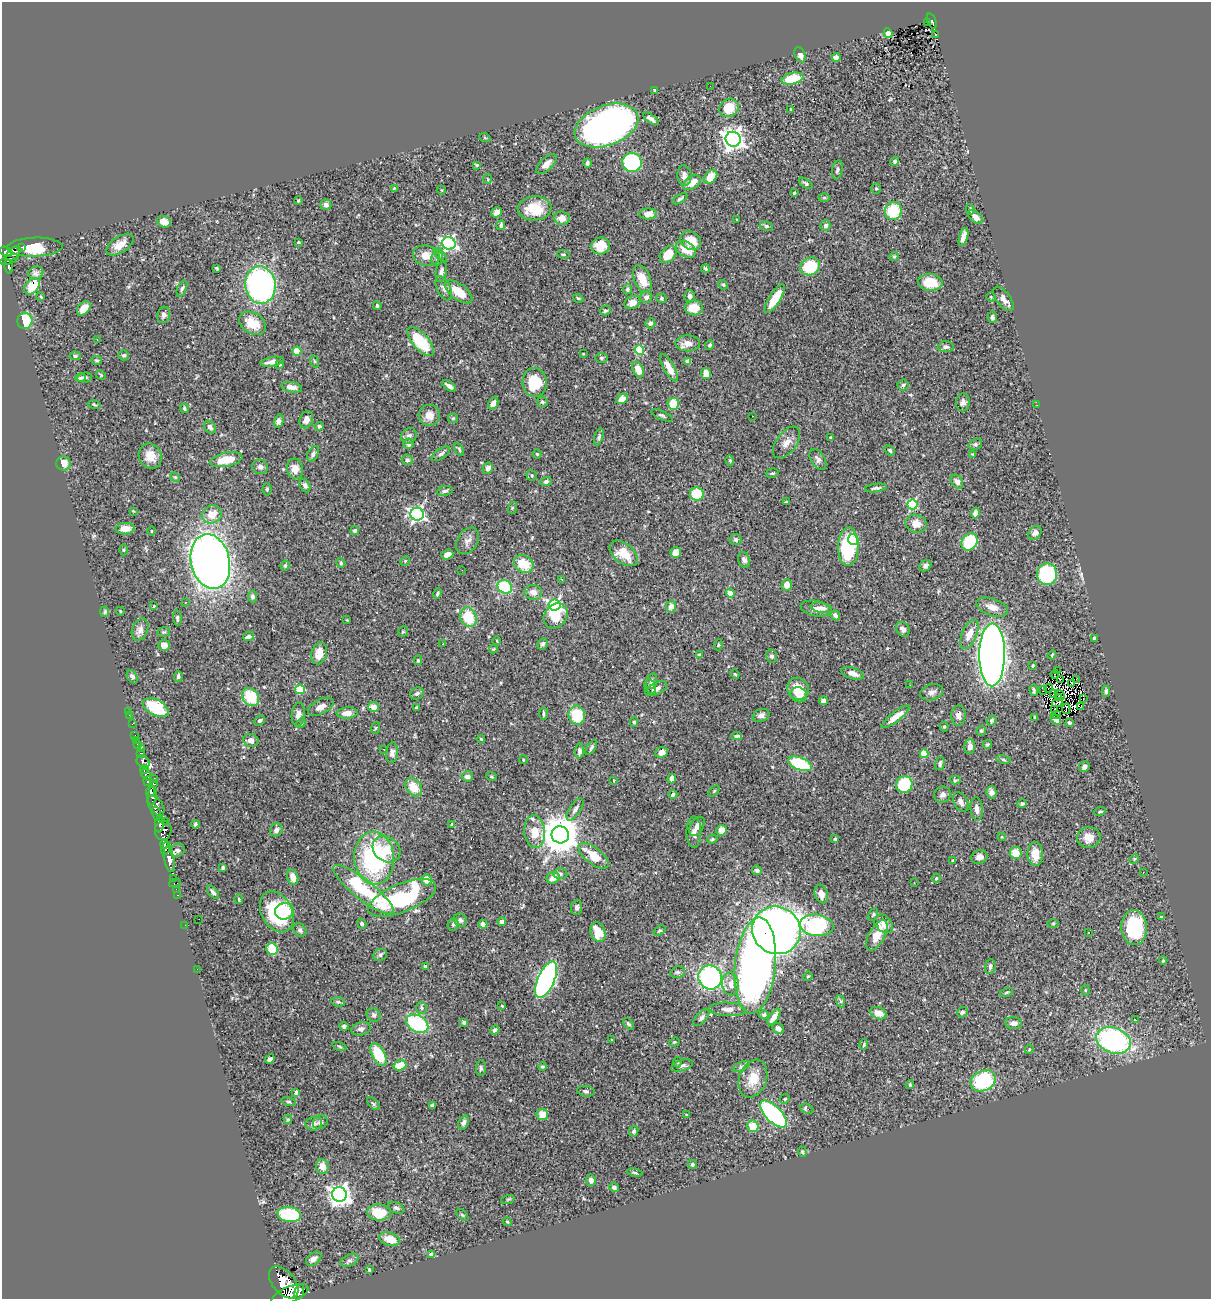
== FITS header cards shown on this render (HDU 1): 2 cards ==
NAXIS1  =                 1209
NAXIS2  =                 1297

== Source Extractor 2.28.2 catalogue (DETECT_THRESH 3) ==
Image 1209 x 1297 px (HDU 1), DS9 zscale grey, 1 PNG px = 1 image px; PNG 1213 x 1301 px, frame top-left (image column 1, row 1297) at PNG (2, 2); each listed source drawn as its Kron ellipse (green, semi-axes under 4 px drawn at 4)
Background 0.553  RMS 0.025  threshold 0.0735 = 3 sigma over >= 5 px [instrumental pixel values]
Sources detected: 503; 1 with non-positive FLUX_AUTO (blend fragments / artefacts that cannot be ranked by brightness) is neither listed nor drawn; of the other 502, the 500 brightest by FLUX_AUTO listed and drawn (2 fainter detections omitted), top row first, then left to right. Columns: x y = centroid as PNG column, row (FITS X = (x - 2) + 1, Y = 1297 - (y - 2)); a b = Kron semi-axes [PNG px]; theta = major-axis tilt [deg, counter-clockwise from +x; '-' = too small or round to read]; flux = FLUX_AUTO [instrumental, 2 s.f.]
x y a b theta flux
932 21 8 4 -70 100
927 22 4 3 - 19
888 33 5 4 - 9.6
936 35 2 2 - 1
800 55 8 5 -66 8.2
836 57 4 4 - 7.8
792 79 11 5 12 52
710 86 2 2 - 0.71
655 91 4 3 - 3.5
729 108 10 9 - 37
790 109 3 2 - 1.1
651 119 9 4 -35 6
606 126 33 20 21 850
485 138 6 3 -19 1.4
733 139 8 7 - 1100
895 161 5 4 - 4.1
632 162 9 9 - 190
587 163 5 4 - 2.9
546 164 13 6 45 9.9
477 165 3 3 - 1.5
837 170 10 5 79 4.4
684 175 10 7 -87 8.8
711 177 8 5 53 24
488 179 5 3 - 1.5
692 183 10 6 33 21
806 183 8 4 -34 3.3
394 188 4 4 - 1.4
876 189 5 4 - 2
441 190 4 3 - 1.1
794 193 4 4 - 1.6
824 198 6 4 1 2.2
680 199 8 4 30 2.9
298 201 4 3 - 1.6
326 205 5 5 - 5
534 208 17 12 2 44
970 209 5 4 - 2.1
893 211 9 8 - 61
497 212 5 4 - 9.9
648 214 9 5 2 8
975 217 9 5 -42 11
562 218 8 6 -4 13
737 220 3 2 - 1.6
164 222 7 5 -26 11
501 225 4 3 - 3.4
766 226 7 4 -8 3.8
825 226 5 5 - 4
963 237 9 4 74 11
691 241 11 9 -31 28
298 242 3 2 - 1.3
449 243 7 6 - 370
120 245 15 8 33 16
601 246 9 8 - 27
22 247 4 3 - 19
35 247 28 9 2 53
686 249 11 7 -32 25
6 252 7 4 -22 390
13 254 8 5 45 360
563 254 6 4 -3 2.1
441 255 8 4 -51 3.5
668 255 10 7 47 31
426 256 13 10 -13 21
894 256 5 4 - 2
437 258 7 5 72 4.2
9 259 9 4 19 160
810 266 10 8 21 71
8 267 7 3 -80 160
217 268 4 3 - 1.8
705 269 4 2 - 2.1
441 272 10 5 78 6.3
36 273 8 6 23 6.9
642 279 14 8 -69 26
930 282 12 8 -3 40
260 285 19 15 -82 380
723 285 5 4 - 1.9
32 286 9 6 50 33
182 288 9 4 69 3.7
444 288 13 6 -66 7
627 289 5 4 - 3.6
458 292 16 8 -37 32
690 296 6 5 - 5.5
41 297 4 3 - 1.5
646 297 6 6 - 6
991 297 4 4 - 1.8
578 298 5 3 - 1.6
662 298 5 5 - 2.5
775 299 17 5 58 34
1003 299 14 7 -53 11
632 302 8 6 28 10
377 306 4 4 - 2.6
84 308 8 5 48 20
694 308 9 7 -2 24
605 310 5 5 - 2.6
164 315 8 6 76 5.7
992 317 6 4 -80 3.6
25 321 8 7 - 110
253 323 14 10 -30 30
650 323 5 5 - 3.4
97 340 3 2 - 1.4
421 342 18 8 -48 81
688 343 12 8 -1 11
710 345 5 3 - 2.2
946 347 8 5 5 4.3
639 350 5 4 - 80
297 351 4 4 - 44
583 354 3 2 - 1.3
124 355 5 5 - 3.7
75 356 5 4 - 3
601 358 6 5 - 2.6
96 360 5 4 - 2.3
314 361 6 4 -71 2.2
688 361 4 3 - 5.4
272 362 11 4 10 9.4
280 365 3 3 - 1.5
669 368 15 5 -62 17
638 369 8 5 -63 21
706 373 5 5 - 14
101 375 5 4 - 1.9
80 378 5 3 - 2.8
84 378 7 5 5 3.9
535 382 14 12 -86 60
903 385 5 5 - 2.6
449 386 8 3 -35 6.6
292 387 10 5 -11 7.7
622 399 6 5 - 15
542 402 5 5 - 3.1
963 402 9 7 83 6.3
493 403 7 4 68 8.7
673 404 6 5 - 40
94 405 7 3 -11 1.8
1037 405 2 2 - 2.7
184 408 5 3 - 2.4
429 415 10 10 - 17
662 415 11 4 -24 3.6
752 416 2 2 - 2.5
453 418 5 5 - 2.3
306 420 9 6 66 10
279 421 7 4 76 5.1
319 426 4 4 - 5.5
210 427 7 5 -50 6
409 436 8 7 - 5.8
599 437 9 4 73 2.9
830 437 3 2 - 1.7
787 442 18 10 54 15
409 444 5 5 - 5.9
975 444 7 5 21 3.2
459 449 7 4 -64 2.3
890 450 6 4 -47 3
313 454 8 5 61 4.4
441 454 10 5 33 4.3
537 454 4 4 - 1.9
973 454 4 3 - 1.4
150 456 13 11 -61 22
818 459 11 7 -59 6.2
226 460 16 7 11 34
407 460 5 5 - 4.2
730 460 5 4 - 2.3
63 463 7 7 - 15
260 467 8 7 - 5.6
488 468 6 5 - 8.8
295 469 10 8 -79 14
772 473 6 4 17 2.2
532 475 5 5 - 2.8
175 477 5 4 - 1.7
546 481 6 4 23 3.7
957 482 7 5 -55 7.9
305 486 7 5 -60 4.4
876 488 11 4 7 4.1
267 489 6 4 88 2.7
445 491 8 5 8 3.6
697 494 7 6 - 49
786 502 3 3 - 1.6
912 505 5 5 - 130
512 508 6 3 72 1.6
133 511 3 2 - 1.3
975 513 5 4 - 7.2
212 514 10 9 - 22
417 514 6 6 - 460
916 524 11 9 -17 15
125 529 9 5 2 14
151 531 5 3 - 1.4
355 531 4 4 - 3.7
1035 533 8 6 49 6.6
736 540 6 5 - 4.1
853 540 5 5 - 39
467 541 14 10 56 9.5
969 542 9 7 55 100
848 546 19 10 89 100
123 550 5 3 - 1.7
624 553 16 10 -39 27
676 553 5 5 - 15
447 554 6 4 22 8.8
744 560 8 6 -68 5.3
210 561 28 19 -77 1300
405 561 5 4 - 1.7
341 563 5 4 - 1.9
524 564 10 8 -36 36
285 566 5 4 - 3
925 566 6 5 - 4.5
462 570 3 2 - 3.2
1047 574 11 10 - 120
562 579 4 3 - 1.5
787 585 6 5 - 12
505 587 7 6 - 79
533 592 9 7 -18 9.7
437 593 5 3 - 2.4
730 593 4 4 - 29
253 597 6 4 -86 6
185 602 3 2 - 3.6
554 605 6 5 - 300
154 606 3 3 - 1.8
671 607 6 5 - 8
992 607 16 8 -19 14
821 608 11 5 -12 6.4
816 609 15 7 -11 10
120 611 4 3 - 1.3
105 612 5 4 - 2.9
835 615 5 4 - 4.8
556 616 13 11 52 41
468 617 10 8 -64 49
177 618 8 4 -86 3.3
347 620 4 4 - 1.2
903 629 8 6 -52 5.7
140 630 12 7 68 9.4
164 632 6 4 18 2.5
403 632 6 4 52 2
969 634 15 7 66 19
249 636 5 5 - 4.8
1094 638 3 3 - 2.2
497 641 4 2 - 1.2
443 644 2 2 - 1.1
543 644 6 4 64 4.1
164 645 6 5 - 11
718 645 5 3 - 1.5
493 649 4 4 - 1.6
319 653 11 7 75 21
699 655 4 4 - 5.5
992 655 31 13 89 1700
1052 655 5 3 - 1.5
772 656 6 5 - 4.1
418 660 4 4 - 1.7
1033 665 4 3 - 2
1058 671 3 2 - 2.1
853 673 11 5 -17 9.6
735 674 5 4 - 1.7
1055 674 4 2 - 0.43
132 677 7 5 -59 4.3
178 677 5 4 - 3.5
1060 679 2 2 - 1.1
1076 679 2 2 - 34
652 681 8 5 73 4.8
1072 683 2 2 - 0.91
910 685 2 2 - 1.5
650 687 7 5 -75 3.8
1049 688 4 2 - 0.43
300 689 5 4 - 75
656 689 11 6 25 7.7
798 689 11 10 - 34
1034 690 6 3 -79 2.7
1043 690 4 2 - 7
1106 691 5 4 - 3.1
932 692 11 8 16 7.4
417 693 7 5 28 3.4
1053 693 3 2 - 0.78
799 695 8 7 - 9.6
1060 695 6 2 -42 0.89
251 697 10 8 -52 57
1059 698 3 2 - 0.89
1083 698 3 2 - 2.1
824 701 4 4 - 8.9
1057 703 6 2 25 0.94
1080 706 4 3 - 4.5
321 707 14 7 28 12
374 707 5 5 - 14
156 708 14 8 -29 81
416 708 4 3 - 2.6
1055 709 3 2 - 1.6
1066 709 5 2 - 3
128 711 2 2 - 9.4
347 713 10 5 4 13
298 714 12 6 84 11
543 714 6 2 -90 2.3
129 715 3 2 - 4
577 715 9 8 - 59
761 715 8 6 20 7.6
1056 715 3 2 - 0.92
958 716 10 7 88 8.3
896 717 17 5 38 16
1035 717 4 4 - 3.1
1056 719 6 4 -50 5.6
259 720 6 4 42 3.7
992 720 5 4 - 3
634 722 4 4 - 2.1
301 723 5 4 - 1.9
1069 723 4 3 - 2.8
132 724 3 2 - 3.5
944 727 5 4 - 2
375 728 6 4 70 1.8
981 731 5 4 - 2.9
135 735 2 2 - 6.5
737 736 5 3 - 2.8
481 739 4 3 - 1.5
136 740 3 2 - 12
251 740 7 6 - 7.7
987 744 4 3 - 2.1
138 745 3 3 - 57
970 746 7 5 89 9.9
591 747 8 4 59 3
141 749 2 2 - 8.1
384 750 3 2 - 3.3
579 751 7 4 89 6.3
661 752 6 5 - 13
141 753 4 3 - 110
392 753 10 6 82 6.7
924 754 4 4 - 51
523 760 4 3 - 1.4
1003 760 7 3 -9 2.2
143 761 7 5 -35 250
800 764 12 6 -22 100
940 764 7 4 75 4.2
1084 767 5 5 - 5.7
144 770 4 3 - 280
146 775 7 4 -49 410
467 776 5 5 - 8.6
491 776 5 3 - 1.5
153 778 2 2 - 10
672 778 5 4 - 6.4
955 780 5 4 - 2.2
148 781 5 3 - 450
614 781 3 2 - 1.1
154 784 3 3 - 89
904 784 8 8 - 94
414 787 10 7 -53 25
714 791 6 4 45 2.2
151 792 5 3 - 340
991 792 6 5 - 7.4
673 795 4 3 - 3.5
942 795 8 8 - 6.5
152 796 10 4 82 1000
961 802 10 6 -61 6.7
1022 804 5 4 - 2.8
156 805 11 6 -55 990
575 809 13 5 57 6
977 809 12 6 -83 9
1100 812 6 3 18 1.7
156 814 7 4 -76 470
165 821 2 2 - 16
159 824 8 4 83 450
195 824 4 3 - 3.2
452 824 4 3 - 1.3
697 826 10 6 59 7.7
276 830 7 6 - 5
721 830 5 5 - 15
163 831 10 8 85 540
535 832 16 10 -85 28
694 832 16 7 -90 9.6
560 835 8 8 - 4900
1002 837 4 4 - 1.6
1089 837 12 10 10 16
712 839 5 4 - 2.2
835 839 4 4 - 2.4
164 844 4 3 - 220
166 848 6 4 70 520
386 849 15 12 -38 26
177 850 7 6 - 6.6
1016 853 6 6 - 23
1035 854 12 7 -89 19
594 856 18 8 -37 36
979 857 8 7 - 9.3
374 858 26 20 -86 220
169 859 13 5 -78 1600
1134 859 5 4 - 1.8
953 860 4 4 - 2.9
223 867 3 3 - 3.1
757 870 5 4 - 4.3
1143 872 2 2 - 0.84
560 874 7 5 -2 3.7
293 877 8 5 -76 15
173 878 4 2 - 20
553 878 6 5 - 13
936 878 5 4 - 1.8
427 880 5 5 - 19
175 883 6 3 9 39
914 883 2 2 - 0.88
176 889 2 2 - 11
363 890 38 10 -38 110
213 892 8 4 -52 4.5
821 894 9 6 -72 12
178 895 3 2 - 19
402 898 36 14 22 190
239 899 5 3 - 2.1
577 907 8 5 85 4.6
285 911 9 8 - 32
277 912 22 15 -62 130
873 914 7 4 64 2.1
1161 917 3 3 - 2
199 919 2 2 - 1
461 920 7 6 - 4.9
502 922 4 4 - 4.6
1053 923 6 4 1 2
362 924 5 4 - 3.2
453 924 7 5 69 3.2
483 924 4 4 - 5.5
884 924 10 8 -46 15
185 925 2 2 - 4
817 925 17 10 -7 200
1134 928 17 13 -86 110
300 930 7 6 - 4.1
776 930 24 23 - 1300
660 931 7 4 35 2.4
598 932 10 7 -71 32
1089 932 3 2 - 1.8
877 935 17 8 62 28
272 949 6 5 - 50
380 955 7 6 - 3.3
1163 961 4 4 - 1.7
425 966 3 3 - 3.8
755 966 48 20 84 910
990 966 7 5 81 4.8
197 969 2 2 - 51
678 972 7 5 15 3.5
808 976 5 3 - 1.6
710 977 12 11 - 310
546 980 19 8 66 460
730 984 11 8 -83 13
1085 990 5 3 - 1.5
1006 992 7 4 20 2.5
840 1001 6 4 -71 2.9
338 1002 7 5 -8 3.5
502 1006 3 2 - 1.1
421 1008 6 5 - 3.1
728 1009 18 6 -3 11
962 1012 5 5 - 4.6
878 1013 8 6 -21 14
374 1015 7 6 - 4.2
764 1015 5 4 - 3.7
774 1017 9 4 56 12
701 1018 10 5 47 5
1136 1020 3 3 - 20
464 1023 4 3 - 2.4
1014 1023 8 6 -3 7.1
417 1024 12 8 -29 120
628 1024 6 4 -51 3
344 1026 5 4 - 4
778 1028 6 5 - 6.1
361 1029 10 6 16 5.2
495 1030 5 4 - 4.7
612 1040 3 2 - 1
1113 1040 18 12 -20 300
674 1042 5 4 - 2.1
864 1045 5 3 - 1.8
339 1046 7 3 -19 2.2
1029 1049 5 4 - 1.8
378 1054 12 6 -61 65
270 1059 5 4 - 4
677 1062 5 3 - 1.7
400 1065 6 5 - 34
682 1065 11 5 17 5.1
542 1067 4 4 - 2.2
741 1067 9 4 26 3.8
481 1068 8 5 90 3.6
753 1079 19 13 70 30
983 1081 13 10 27 120
910 1085 4 4 - 1.8
586 1091 9 5 -8 3.9
296 1092 4 4 - 7.5
785 1099 5 4 - 2
289 1102 7 4 -12 2.5
373 1104 8 4 -45 2.8
432 1105 4 3 - 3.5
807 1109 7 5 -21 4.1
542 1114 6 5 - 17
773 1114 17 8 -45 240
686 1115 3 3 - 1.2
288 1119 5 4 - 2.2
320 1122 7 6 - 4.7
463 1123 7 5 69 4.7
314 1124 8 6 15 5.6
753 1126 6 5 - 33
634 1131 5 4 - 3.8
802 1152 5 3 - 2
692 1164 5 4 - 3.1
322 1166 7 6 - 15
635 1173 7 3 -12 2.1
591 1180 6 5 - 6.6
614 1188 5 4 - 4.9
339 1194 7 7 - 1100
508 1199 7 4 19 1.9
396 1208 9 5 -23 3.6
379 1212 12 8 -1 49
289 1214 11 7 -9 100
462 1215 7 3 -45 1.9
507 1222 4 4 - 1.6
390 1239 11 6 -16 24
432 1254 4 4 - 15
314 1259 9 6 40 10
350 1260 9 5 27 5.1
369 1270 3 3 - 2.7
284 1282 19 11 -49 3800
299 1292 8 4 75 400
290 1295 20 8 23 2400
At the frame edge (FLAGS 8, measured only in part): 1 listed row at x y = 290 1295
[2 fainter detections neither listed nor drawn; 1 non-positive-flux detection neither listed nor drawn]